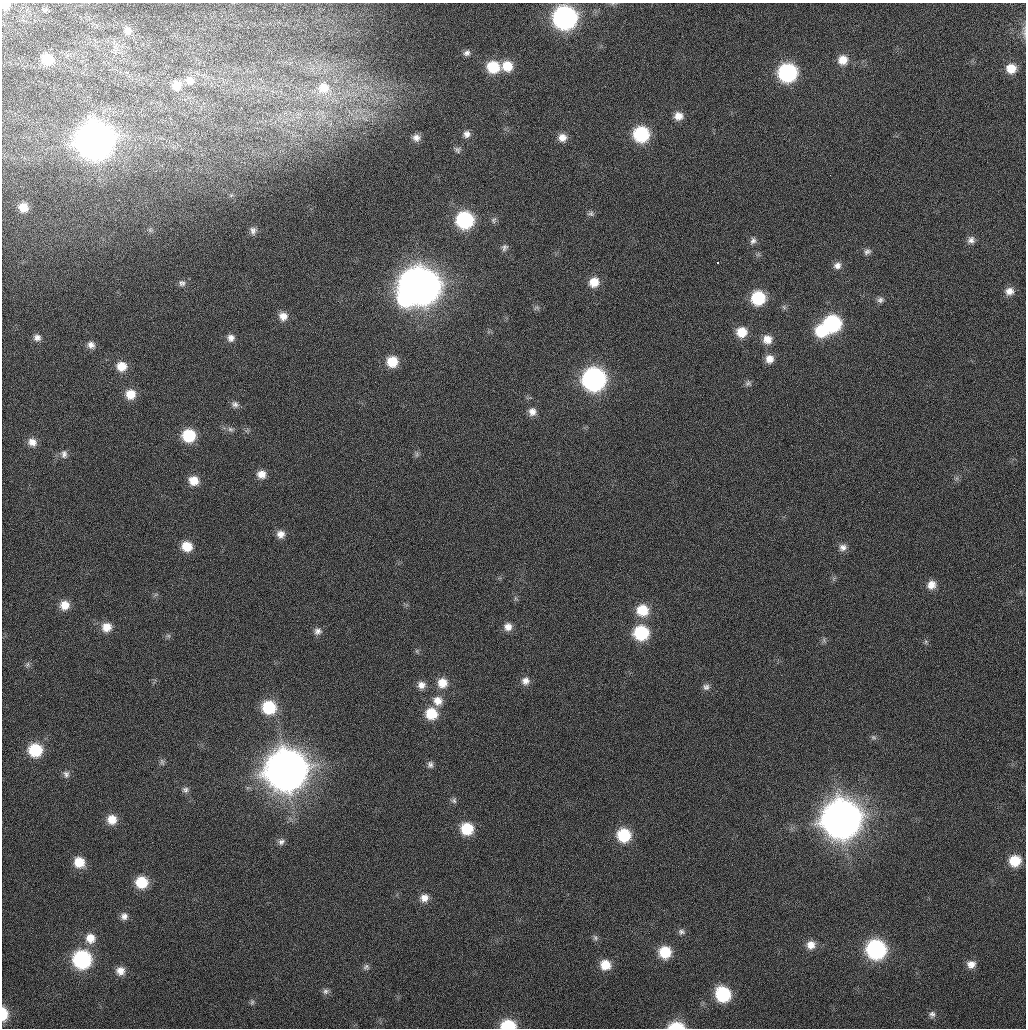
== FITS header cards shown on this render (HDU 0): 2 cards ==
NAXIS1  =                 1024 / Comment
NAXIS2  =                 1026 / Comment

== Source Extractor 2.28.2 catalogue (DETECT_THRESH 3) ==
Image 1024 x 1026 px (HDU 0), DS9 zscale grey, 1 PNG px = 1 image px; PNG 1028 x 1030 px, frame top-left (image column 1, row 1026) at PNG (2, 3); no overlay
Background 25.6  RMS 4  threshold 12.1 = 3 sigma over >= 5 px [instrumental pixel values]
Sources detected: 128; all 128 listed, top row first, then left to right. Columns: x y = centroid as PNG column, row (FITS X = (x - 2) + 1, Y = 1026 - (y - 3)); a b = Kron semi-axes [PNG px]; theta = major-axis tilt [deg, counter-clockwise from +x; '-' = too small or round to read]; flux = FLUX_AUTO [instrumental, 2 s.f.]
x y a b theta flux
6 6 8 7 - 1.9e+03
44 10 7 6 - 6.0e+02
565 18 13 13 - 1.1e+05
128 31 11 10 - 2.1e+03
1024 32 18 5 -89 1.2e+03
467 53 8 7 - 1.1e+03
47 59 12 11 - 6.2e+03
843 60 11 10 - 3.7e+03
507 66 11 11 - 5.6e+03
493 67 12 11 - 9.3e+03
1011 68 10 10 - 4.0e+03
788 73 12 12 - 4.3e+04
190 80 14 12 -24 3.2e+03
176 85 13 12 - 3.7e+03
324 88 20 20 - 1.0e+04
678 116 10 9 - 2.6e+03
467 134 9 8 - 1.5e+03
641 134 12 11 - 2.2e+04
416 138 9 9 - 1.7e+03
562 138 10 9 - 2.4e+03
95 141 16 15 - 6.2e+05
457 150 9 7 -53 8.1e+02
231 195 6 4 19 3.5e+02
23 207 9 8 - 3.4e+03
591 214 9 7 1 8.6e+02
465 220 11 11 - 3.2e+04
494 220 10 7 63 7.8e+02
150 230 7 5 -46 5.2e+02
253 231 11 9 -82 1.4e+03
971 240 10 9 - 1.5e+03
753 241 10 7 62 1.1e+03
504 247 10 8 60 9.8e+02
867 251 10 7 28 1.0e+03
718 262 3 2 - 1.4e+03
837 265 10 9 - 1.7e+03
594 282 12 11 - 4.4e+03
182 283 10 8 -20 1.1e+03
413 283 11 8 -20 1.3e+05
423 286 16 14 -58 5.5e+05
1009 291 11 10 - 2.4e+03
758 298 11 11 - 1.5e+04
405 299 26 20 -82 4.1e+04
880 300 9 7 14 1.1e+03
784 307 7 6 - 5.9e+02
537 308 9 6 1 7.9e+02
283 316 11 10 - 2.6e+03
832 324 12 12 - 3.2e+04
821 331 13 12 - 1.1e+04
742 332 11 11 - 5.0e+03
37 337 9 9 - 1.5e+03
231 338 9 9 - 1.6e+03
767 339 11 11 - 3.0e+03
91 345 10 9 - 1.7e+03
769 359 10 9 - 2.5e+03
392 362 11 11 - 6.5e+03
121 366 11 10 - 4.0e+03
594 379 13 13 - 1.0e+05
748 383 9 7 5 8.5e+02
130 394 11 11 - 4.4e+03
235 404 10 8 -34 1.2e+03
532 412 10 10 - 1.9e+03
231 429 10 7 -14 1.0e+03
189 435 11 11 - 1.2e+04
32 442 11 10 - 2.5e+03
64 454 11 8 -88 1.4e+03
417 454 8 6 -90 7.1e+02
261 474 10 9 - 2.6e+03
957 478 7 4 71 5.6e+02
194 481 11 10 - 4.0e+03
281 534 9 9 - 2.1e+03
187 546 11 10 - 5.3e+03
843 547 10 9 - 1.6e+03
931 585 11 10 - 2.7e+03
515 598 7 4 -71 4.6e+02
65 605 10 10 - 3.5e+03
642 610 13 12 - 7.1e+03
107 627 11 10 - 3.6e+03
508 627 10 10 - 2.2e+03
318 631 10 9 - 1.4e+03
641 633 12 11 - 1.8e+04
168 636 7 6 - 6.0e+02
824 640 8 5 -61 5.8e+02
926 642 6 5 - 5.1e+02
417 651 6 4 -72 4.0e+02
27 665 8 7 - 7.7e+02
525 681 10 10 - 1.9e+03
442 683 12 12 - 4.1e+03
421 685 10 9 - 2.0e+03
706 687 9 8 - 1.1e+03
438 701 12 12 - 3.2e+03
269 707 13 12 - 1.3e+04
431 714 12 11 - 7.7e+03
873 737 8 6 -16 6.6e+02
35 750 12 11 - 1.3e+04
162 762 10 6 -75 7.4e+02
430 765 9 7 -77 1.0e+03
286 770 16 16 - 1.0e+06
66 774 11 9 -69 1.2e+03
185 790 9 8 - 1.0e+03
454 800 9 8 - 7.8e+02
112 819 11 11 - 4.2e+03
841 819 16 15 - 8.1e+05
467 829 11 11 - 9.7e+03
624 835 11 11 - 1.3e+04
281 842 9 8 - 1.0e+03
1015 861 11 11 - 7.0e+03
79 862 11 11 - 5.5e+03
141 882 11 11 - 8.8e+03
424 898 11 10 - 2.3e+03
124 916 9 8 - 1.5e+03
681 932 9 8 - 9.8e+02
90 938 12 12 - 4.0e+03
595 938 9 7 -72 8.0e+02
811 945 11 11 - 2.8e+03
876 949 12 12 - 5.4e+04
665 952 11 11 - 8.7e+03
82 959 12 12 - 4.1e+04
971 964 10 9 - 2.3e+03
605 965 11 10 - 4.9e+03
366 967 9 8 - 8.9e+02
120 971 11 10 - 2.7e+03
326 991 9 7 33 9.8e+02
723 994 12 11 - 2.0e+04
252 1002 9 6 89 6.9e+02
4 1014 12 6 -89 6.0e+03
932 1014 9 8 - 1.0e+03
508 1026 11 8 -2 1.4e+04
676 1026 15 7 0 7.6e+03
At the frame edge (FLAGS 8, measured only in part): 5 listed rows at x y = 6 6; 1024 32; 4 1014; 508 1026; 676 1026